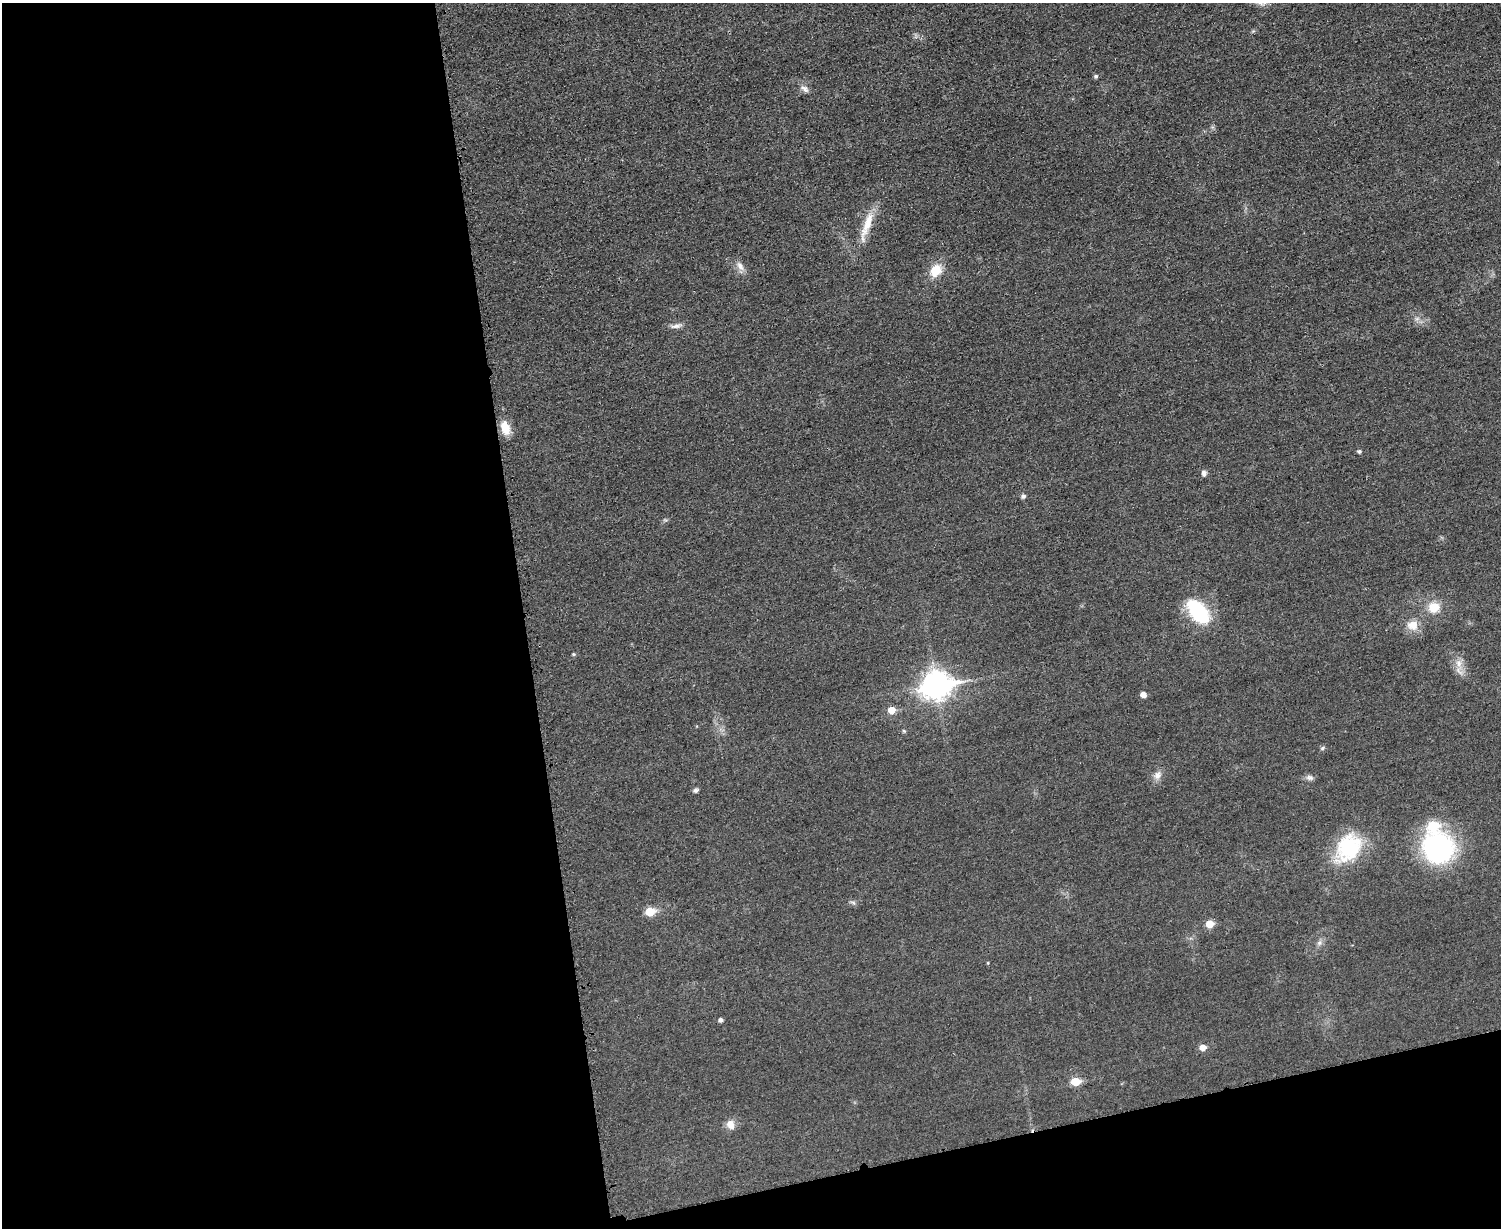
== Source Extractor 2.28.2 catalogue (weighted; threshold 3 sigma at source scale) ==
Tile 10 of 3 x 4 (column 1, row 4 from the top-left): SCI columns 152-1650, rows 17-1242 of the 4919 x 4934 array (HDU 1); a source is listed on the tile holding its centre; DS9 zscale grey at full resolution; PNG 1503 x 1230 px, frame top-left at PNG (2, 3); no overlay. Shown black and unused: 40% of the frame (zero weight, under 3 of 4 exposures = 2% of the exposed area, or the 3 px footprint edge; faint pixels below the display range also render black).
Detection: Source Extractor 2.28.2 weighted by HDU 2 'WHT'; one run over the whole footprint, this tile lists its part. Background 0.0153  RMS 0.0057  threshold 0.0258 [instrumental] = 3 sigma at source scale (4.5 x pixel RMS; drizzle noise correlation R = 1.50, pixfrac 1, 0.05/0.05 arcsec/px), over >= 5 px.
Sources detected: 34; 1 inside a brighter listed object's ellipse — not listed separately; the other 33 listed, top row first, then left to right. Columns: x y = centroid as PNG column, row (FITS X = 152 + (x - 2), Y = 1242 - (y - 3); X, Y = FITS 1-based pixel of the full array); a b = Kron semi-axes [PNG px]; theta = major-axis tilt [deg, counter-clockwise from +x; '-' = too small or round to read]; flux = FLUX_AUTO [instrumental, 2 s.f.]
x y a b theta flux
1096 76 5 4 - 1.1
805 89 12 7 -41 2.5
867 225 47 9 71 12
740 266 13 7 -58 3.6
936 270 14 11 58 11
676 326 15 5 8 2.6
505 428 15 10 -74 8.7
1359 451 4 4 - 1.1
1204 473 5 5 - 2.4
1023 496 6 5 - 1.3
1434 607 10 10 - 11
1198 611 25 14 -49 43
1412 625 16 13 -1 6.6
574 654 5 4 - 0.71
1459 663 11 8 -81 4.1
936 685 12 9 12 580
1143 695 5 5 - 3.6
892 710 6 6 - 6.8
904 731 5 4 - 0.67
1322 748 6 5 - 0.95
1157 775 11 9 70 3.4
1310 777 10 7 -13 2
696 790 6 5 - 1.6
1349 847 36 28 58 36
1439 848 30 29 - 92
853 902 7 4 -20 1
650 911 6 5 - 17
1210 924 5 5 - 11
1319 943 7 6 - 1.6
721 1020 5 4 - 1.6
1203 1047 6 5 - 4.4
1076 1082 6 5 - 17
730 1125 13 10 -67 4.3